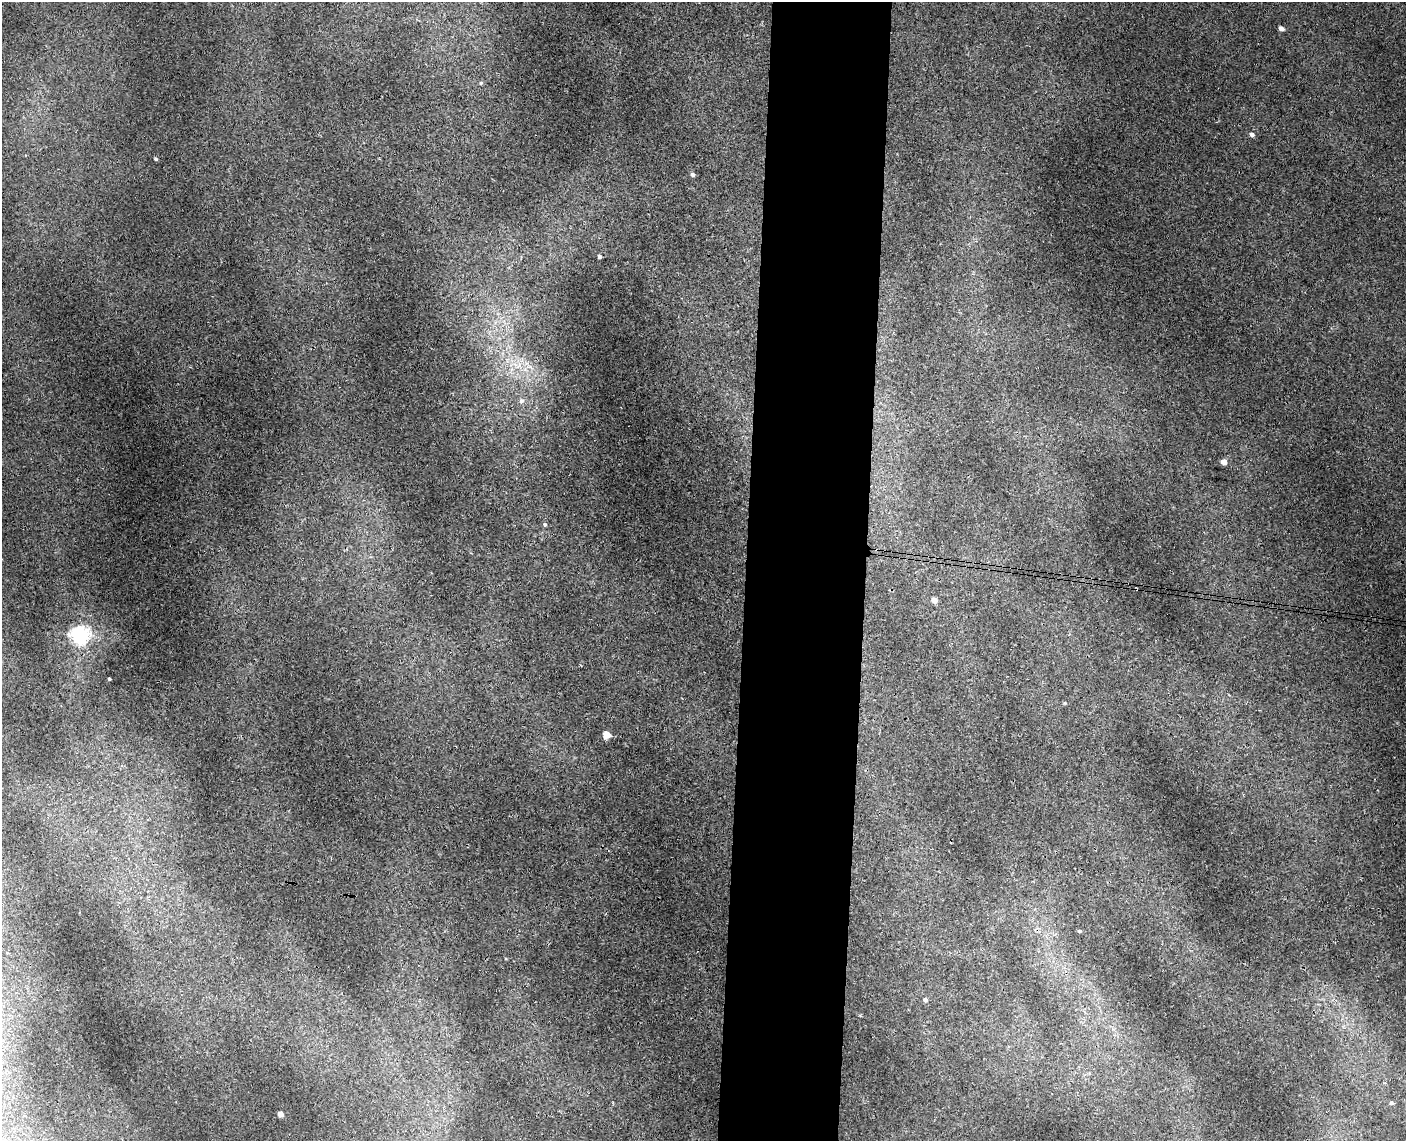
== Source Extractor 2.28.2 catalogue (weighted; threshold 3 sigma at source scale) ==
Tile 5 of 3 x 4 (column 2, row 2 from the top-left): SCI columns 1569-2972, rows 2292-3430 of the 4652 x 4579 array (HDU 1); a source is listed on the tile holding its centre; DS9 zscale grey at full resolution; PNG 1408 x 1143 px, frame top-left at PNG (2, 2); no overlay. Shown black and unused: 9% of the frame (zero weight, under 3 of 4 exposures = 6% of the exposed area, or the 3 px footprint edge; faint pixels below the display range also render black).
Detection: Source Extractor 2.28.2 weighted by HDU 2 'WHT'; one run over the whole footprint, this tile lists its part. Background 0.00928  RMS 0.0036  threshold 0.0163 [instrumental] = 3 sigma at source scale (4.5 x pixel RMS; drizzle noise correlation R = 1.50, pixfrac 1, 0.05/0.05 arcsec/px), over >= 5 px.
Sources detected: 18; all 18 listed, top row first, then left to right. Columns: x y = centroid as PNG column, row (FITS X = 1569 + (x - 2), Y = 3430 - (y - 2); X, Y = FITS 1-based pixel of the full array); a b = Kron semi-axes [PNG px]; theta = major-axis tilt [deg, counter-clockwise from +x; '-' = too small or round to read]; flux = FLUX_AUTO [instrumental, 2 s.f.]
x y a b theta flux
1281 28 4 4 - 2.1
481 83 5 4 - 0.54
1252 134 5 4 - 1.4
156 159 4 3 - 0.53
692 174 4 4 - 1.2
599 256 4 3 - 0.99
521 401 7 6 - 0.99
1224 462 4 4 - 3.5
545 524 5 4 - 0.58
934 600 5 4 - 2.7
80 635 7 6 - 140
109 679 3 2 - 0.39
1065 703 4 4 - 0.34
606 735 5 4 - 8.5
1079 931 5 4 - 0.51
925 1000 4 4 - 1.3
1391 1103 5 4 - 0.74
280 1114 4 4 - 3.3